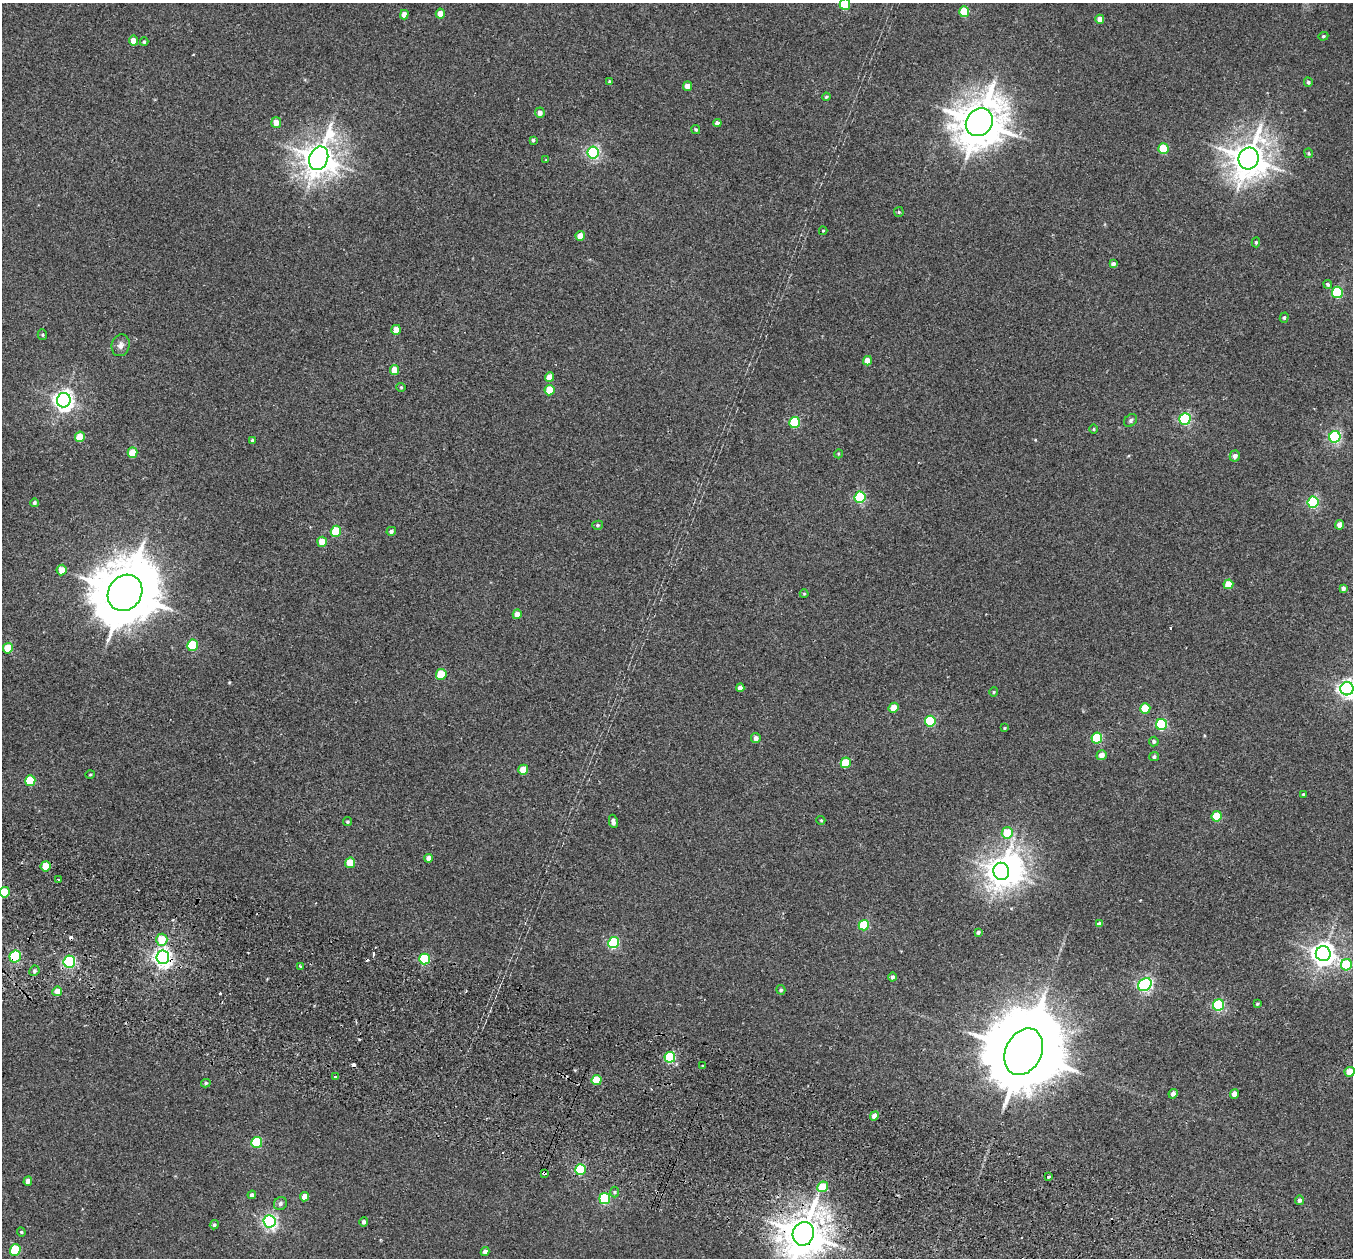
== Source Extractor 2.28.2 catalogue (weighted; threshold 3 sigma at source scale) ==
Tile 6 of 4 x 4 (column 2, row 2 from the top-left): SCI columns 1377-2727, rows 2830-4085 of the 5452 x 5530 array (HDU 1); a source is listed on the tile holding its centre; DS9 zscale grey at full resolution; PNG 1355 x 1260 px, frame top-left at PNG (2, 3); each listed source drawn as its Kron ellipse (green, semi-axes under 4 px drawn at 4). Shown black and unused: <1% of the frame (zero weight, under 2 of 3 exposures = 3% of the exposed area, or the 3 px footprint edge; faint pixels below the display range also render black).
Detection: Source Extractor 2.28.2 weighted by HDU 2 'WHT'; one run over the whole footprint, this tile lists its part. Background 0.0409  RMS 0.007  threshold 0.0316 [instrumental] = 3 sigma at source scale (4.5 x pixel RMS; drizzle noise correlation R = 1.50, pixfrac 1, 0.05/0.05 arcsec/px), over >= 5 px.
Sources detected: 152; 1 inside a brighter object's white glare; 6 cosmic-ray / hot-pixel residue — neither listed nor drawn; the other 145 listed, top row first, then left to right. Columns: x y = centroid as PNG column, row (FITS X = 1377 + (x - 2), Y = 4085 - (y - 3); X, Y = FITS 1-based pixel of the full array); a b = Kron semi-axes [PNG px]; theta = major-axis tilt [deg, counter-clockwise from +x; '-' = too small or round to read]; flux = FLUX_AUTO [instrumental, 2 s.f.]
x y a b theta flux
845 4 5 5 - 36
964 12 5 5 - 23
440 14 5 4 - 7.1
404 15 5 4 - 4.8
1100 19 4 4 - 5.1
1323 36 5 4 - 0.88
133 41 5 4 - 6.9
144 42 4 3 - 1
610 82 4 4 - 1.7
1308 82 5 4 - 1.1
687 86 4 4 - 5.5
826 97 4 4 - 0.86
540 113 5 5 - 3.7
979 122 15 12 52 2500
276 123 5 5 - 6.7
717 123 4 4 - 2.3
696 130 5 4 - 1
533 140 4 4 - 1.1
1163 149 5 5 - 24
593 153 6 6 - 120
1309 153 5 3 - 0.76
319 158 12 9 68 1200
1249 159 11 10 - 1500
546 160 4 3 - 0.51
899 212 5 5 - 0.81
823 231 4 4 - 0.59
580 236 5 4 - 7.2
1256 242 5 4 - 1.1
1113 264 4 4 - 2.4
1328 284 4 4 - 1.2
1337 292 6 5 - 60
1284 318 5 4 - 1.2
396 330 5 4 - 9.9
42 335 5 4 - 1
121 345 11 9 73 3.5
867 361 5 4 - 7.7
394 370 5 4 - 9.3
550 377 5 4 - 7.6
401 387 4 4 - 0.75
549 390 5 5 - 16
64 400 7 7 - 350
1185 419 6 5 - 83
1131 420 7 5 49 1.6
795 423 5 5 - 45
1093 429 5 3 - 0.64
80 437 5 5 - 15
1335 437 6 5 - 110
252 440 4 3 - 1.1
133 453 5 5 - 15
838 454 5 3 - 0.68
1235 456 5 5 - 3.2
860 497 6 5 - 68
1313 502 6 5 - 77
34 503 4 4 - 1.3
598 525 5 4 - 1.2
1340 525 4 4 - 6.2
336 531 5 5 - 28
391 531 5 4 - 1.7
322 542 5 5 - 11
62 570 5 5 - 8.9
1228 584 5 5 - 13
1343 588 4 4 - 2.3
125 593 19 16 54 4900
804 594 4 4 - 0.65
517 614 4 4 - 5.3
192 645 5 5 - 45
8 648 5 5 - 19
441 674 5 5 - 21
740 688 4 4 - 3.5
1347 689 6 6 - 270
994 692 4 4 - 0.8
893 708 5 4 - 8.9
1145 708 5 5 - 19
930 721 5 5 - 47
1161 724 5 5 - 72
1005 728 3 3 - 0.63
756 738 5 4 - 3.4
1097 738 5 5 - 48
1154 741 5 4 - 1.3
1102 755 5 4 - 4.7
1154 757 5 4 - 1.3
846 763 5 5 - 25
523 770 5 5 - 15
90 774 5 3 - 0.61
30 781 5 5 - 32
1303 794 4 3 - 0.76
1217 816 5 5 - 26
821 820 4 4 - 0.82
613 821 7 3 -80 2.5
348 822 4 4 - 0.9
1007 833 6 5 - 19
429 858 4 4 - 4.5
350 863 5 5 - 16
45 866 5 5 - 15
1001 871 9 8 - 800
59 879 3 2 - 0.74
5 892 5 5 - 21
1099 924 4 4 - 2.3
864 925 5 5 - 32
978 932 4 3 - 1.4
162 940 6 5 - 16
614 943 5 5 - 66
1323 954 7 7 - 550
15 957 6 5 - 80
163 957 7 6 - 330
424 959 5 5 - 43
69 962 6 5 - 110
1346 965 6 5 - 40
301 966 4 3 - 1.6
34 971 5 5 - 1.5
892 977 4 4 - 2
1145 985 7 6 - 160
781 990 5 4 - 1.2
57 991 5 4 - 7.3
1257 1004 4 3 - 0.79
1219 1005 6 5 - 79
1024 1052 24 18 64 12000
670 1057 5 5 - 57
703 1066 3 3 - 1.8
1350 1072 5 4 - 11
335 1077 4 3 - 3.4
597 1080 5 5 - 18
206 1083 5 4 - 0.96
1173 1094 5 4 - 2.9
1234 1094 5 4 - 5.5
874 1116 5 4 - 6
257 1142 5 5 - 45
580 1170 5 5 - 50
544 1173 3 3 - 4
1049 1177 3 3 - 1.4
28 1181 4 4 - 3.2
823 1187 6 5 - 16
615 1192 5 3 - 0.91
252 1195 4 4 - 1.8
305 1197 5 4 - 6.4
605 1198 5 5 - 55
1300 1200 4 4 - 2
280 1204 7 6 - 2
270 1221 6 6 - 180
364 1222 5 4 - 1.7
214 1225 5 4 - 1.3
21 1232 4 4 - 0.76
803 1234 12 10 68 2000
15 1250 5 5 - 31
485 1252 4 4 - 3.4
Overlapping masked pixels (flux is a lower limit): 4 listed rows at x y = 15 957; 163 957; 544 1173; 803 1234
Isophote crosses this tile's border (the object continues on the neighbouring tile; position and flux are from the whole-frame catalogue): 5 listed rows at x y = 845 4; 1347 689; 5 892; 1350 1072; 803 1234